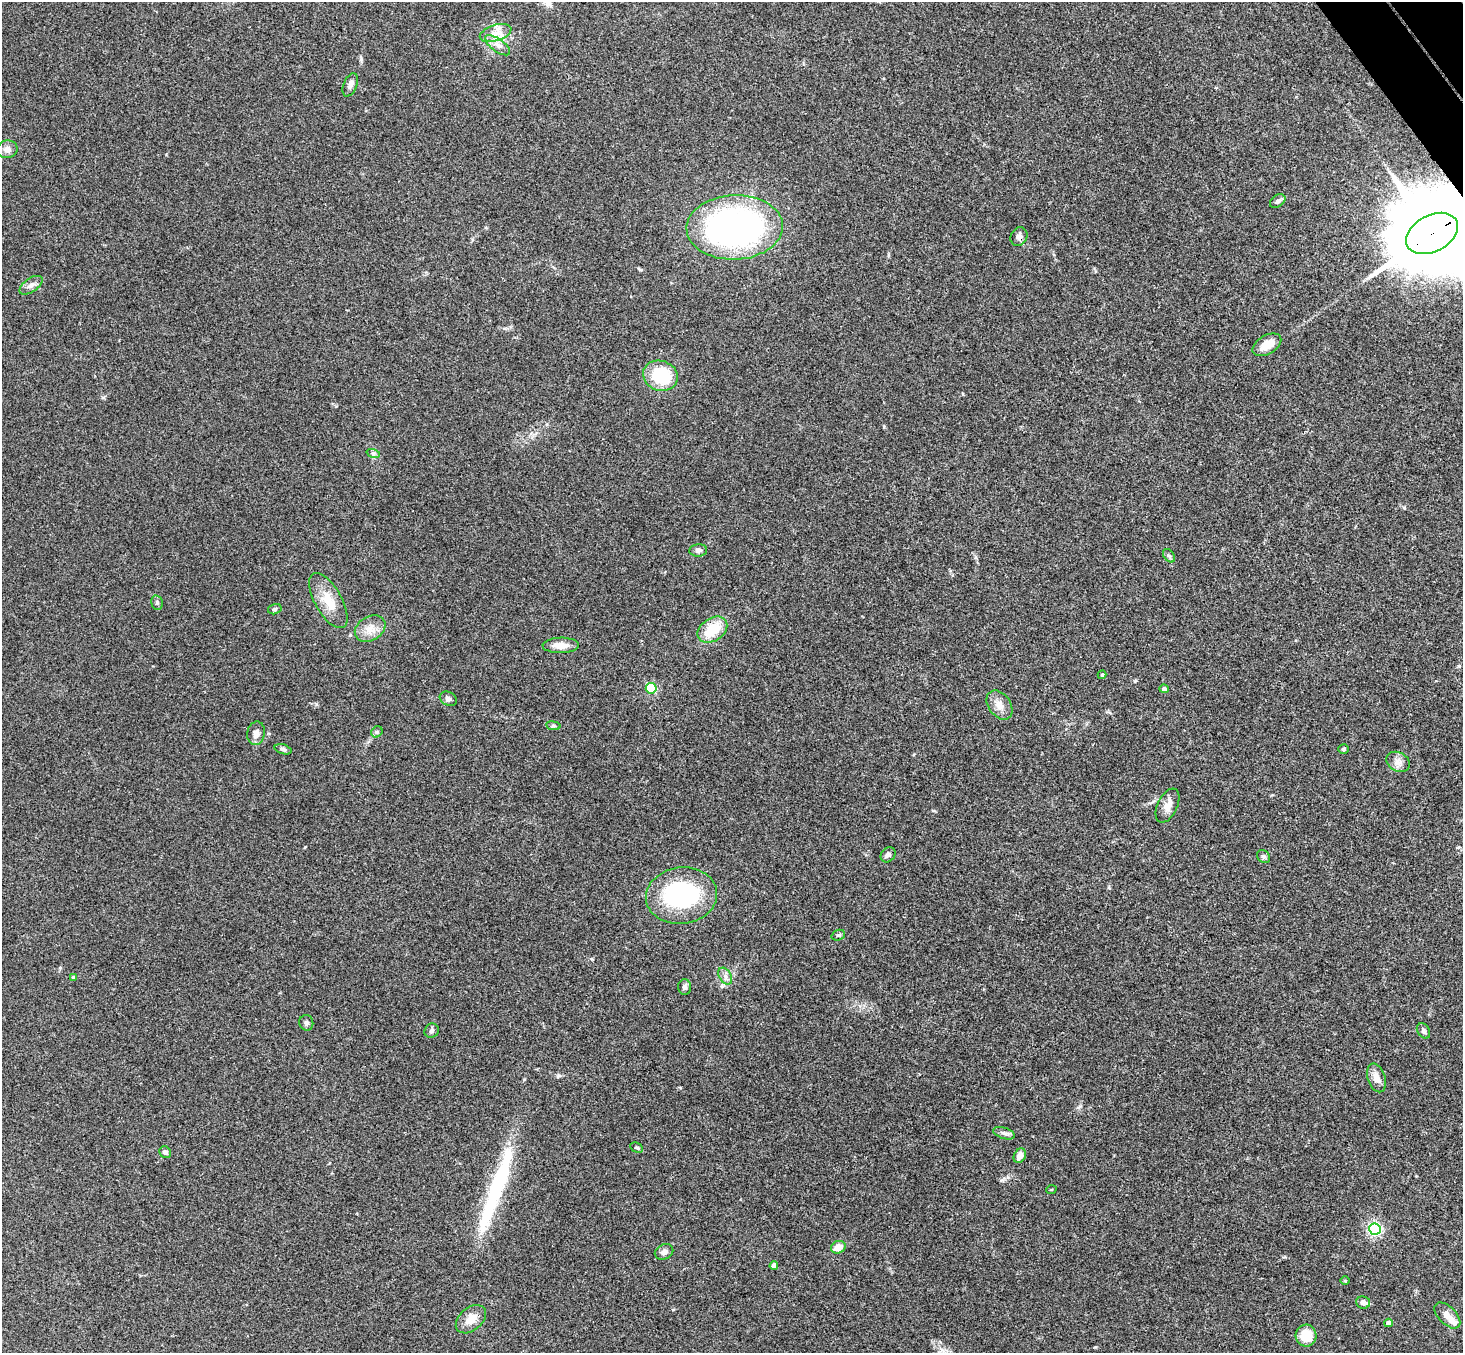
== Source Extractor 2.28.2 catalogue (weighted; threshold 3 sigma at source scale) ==
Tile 10 of 4 x 4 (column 2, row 3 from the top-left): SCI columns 1513-2973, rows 1681-3031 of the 5945 x 5925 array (HDU 1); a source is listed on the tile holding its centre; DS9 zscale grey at full resolution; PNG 1465 x 1355 px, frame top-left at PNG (2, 2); each listed source drawn as its Kron ellipse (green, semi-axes under 4 px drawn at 4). Shown black and unused: <1% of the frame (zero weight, under 3 of 4 exposures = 6% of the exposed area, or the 3 px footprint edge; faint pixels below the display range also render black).
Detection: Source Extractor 2.28.2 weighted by HDU 2 'WHT'; one run over the whole footprint, this tile lists its part. Background 0.218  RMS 0.0084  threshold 0.0379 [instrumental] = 3 sigma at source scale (4.5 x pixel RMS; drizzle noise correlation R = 1.50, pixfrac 1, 0.05/0.05 arcsec/px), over >= 5 px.
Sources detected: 62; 1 inside a brighter object's white glare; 1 long thin detection or spike segment (spike, bleed or trail) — neither listed nor drawn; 2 inside a brighter listed object's ellipse — not listed separately; the other 58 listed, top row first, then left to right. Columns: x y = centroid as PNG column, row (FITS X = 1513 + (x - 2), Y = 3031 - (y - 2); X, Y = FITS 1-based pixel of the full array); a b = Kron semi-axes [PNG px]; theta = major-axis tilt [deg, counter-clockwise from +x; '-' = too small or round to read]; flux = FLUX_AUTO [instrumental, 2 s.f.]
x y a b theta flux
496 33 16 8 17 8.2
498 45 15 6 -36 5.1
350 85 12 6 68 3.9
7 149 10 8 10 5.2
1278 201 9 5 36 2.8
735 227 48 32 2 260
1432 233 28 18 28 18000
1019 236 9 8 - 3.3
31 285 13 6 35 4.4
1267 345 16 9 31 12
660 376 18 15 -19 37
373 453 7 4 -18 1.6
698 550 9 6 4 2.7
1169 556 7 5 -52 1.7
328 601 31 13 -61 18
157 603 7 5 -77 1.7
275 609 7 5 16 1.4
370 629 16 12 31 9.8
712 630 16 11 34 25
561 645 18 8 1 8.5
1102 675 4 4 - 0.86
651 688 5 5 - 59
1164 689 4 4 - 2.4
448 699 9 6 -31 3
999 705 16 11 -54 7.7
553 726 7 4 -8 1.3
377 732 6 5 - 1.5
256 733 12 9 78 4.8
283 749 8 5 -17 2.1
1344 749 5 4 - 1.3
1398 762 12 9 -30 5.4
1167 806 18 10 64 7.7
888 855 8 6 48 2.9
1263 856 7 6 - 2.1
681 896 36 28 7 100
838 935 7 5 20 1.7
725 976 9 6 -60 3.3
74 978 4 3 - 2.3
685 987 8 6 -88 2.5
306 1023 8 7 - 2.1
432 1031 7 6 - 2.2
1423 1031 8 6 -57 2.2
1376 1078 15 8 -73 7
1004 1133 11 5 -19 2.6
637 1148 7 4 -28 1.3
165 1152 6 5 - 2.7
1020 1156 7 5 62 6.7
1051 1190 5 3 - 0.77
1375 1229 6 5 - 150
838 1247 7 6 - 9
664 1252 9 7 25 3.7
774 1266 4 4 - 6.4
1345 1281 5 3 - 0.69
1363 1302 7 6 - 2.9
1447 1315 16 9 -45 6.5
471 1319 17 11 40 11
1388 1323 4 4 - 4
1306 1336 11 10 - 19
Overlapping masked pixels (flux is a lower limit): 2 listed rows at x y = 1432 233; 1019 236
Isophote crosses this tile's border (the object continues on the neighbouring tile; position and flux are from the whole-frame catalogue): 1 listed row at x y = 1432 233
Unlisted compact peaks at least as high as the median listed source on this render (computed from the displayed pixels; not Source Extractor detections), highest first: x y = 1135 681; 1404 508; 316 704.